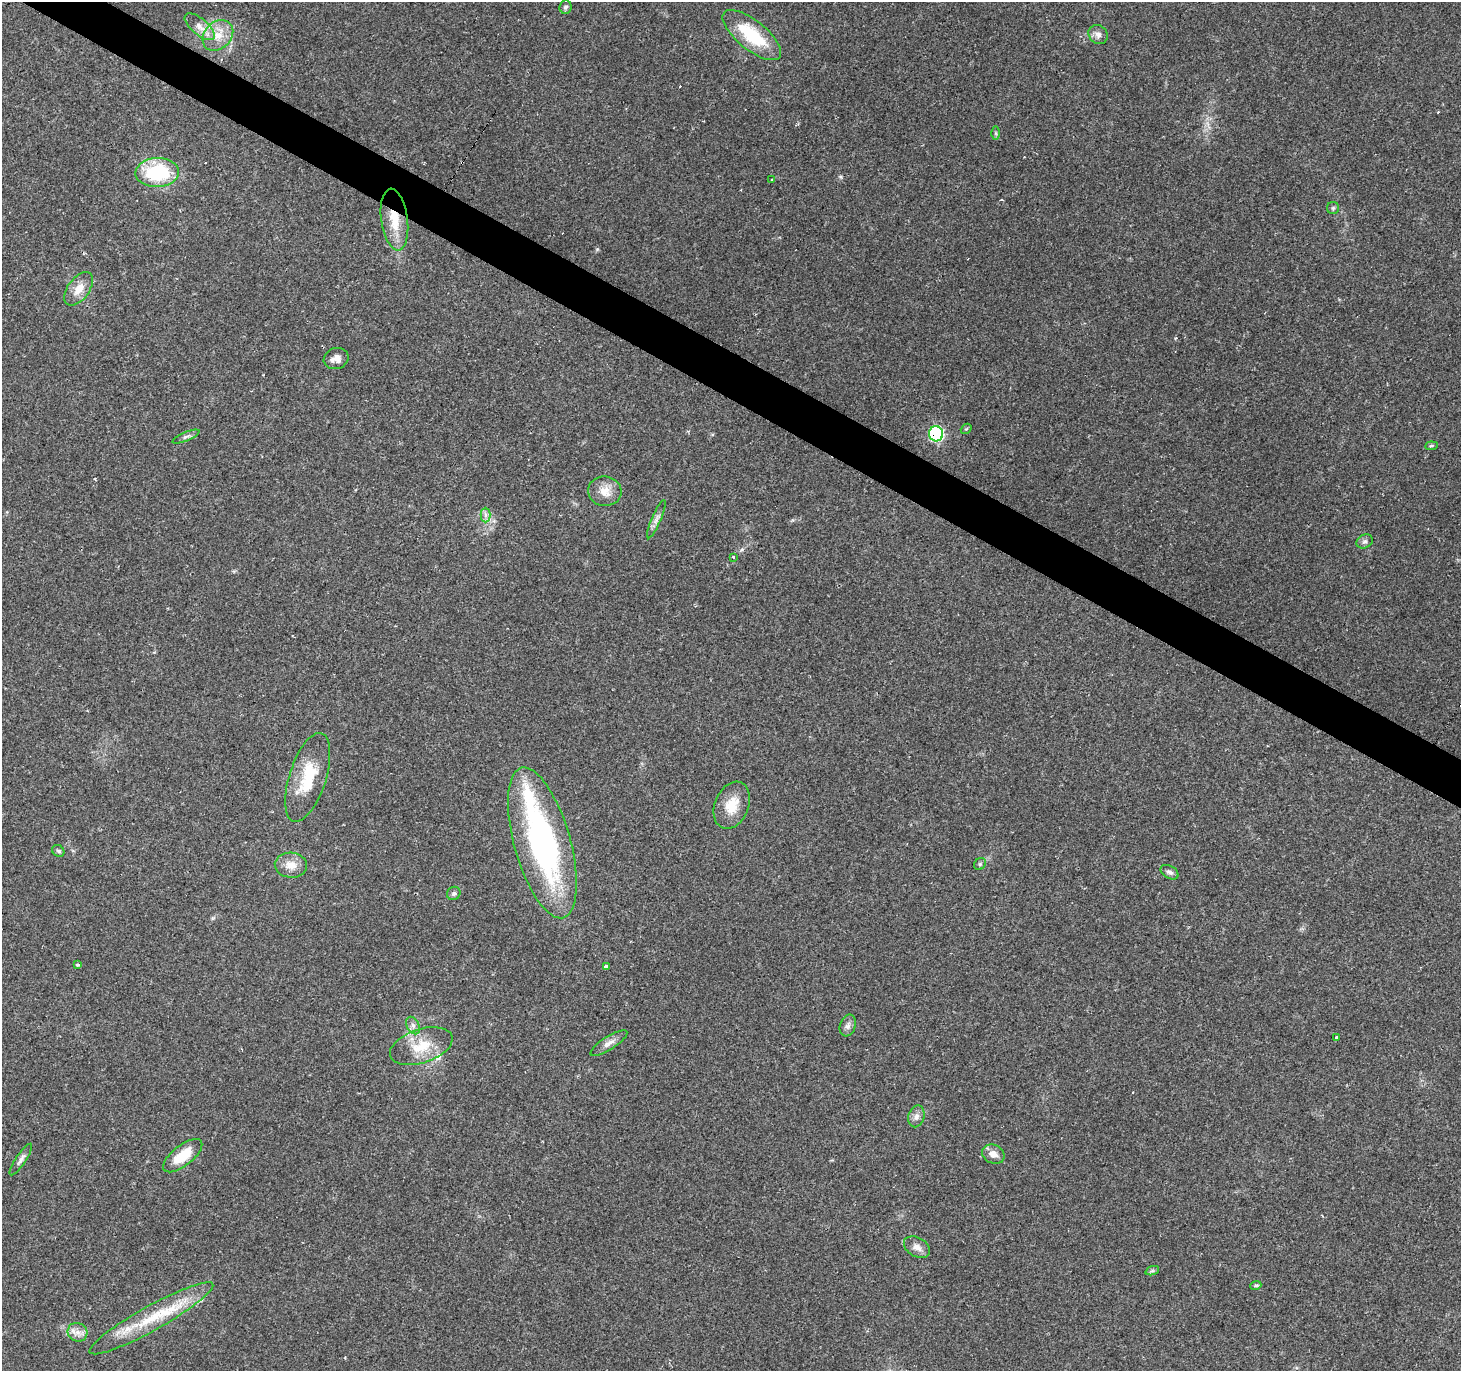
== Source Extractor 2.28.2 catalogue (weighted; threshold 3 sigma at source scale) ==
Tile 11 of 4 x 4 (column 3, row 3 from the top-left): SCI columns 2921-4379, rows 1558-2926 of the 5843 x 5920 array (HDU 1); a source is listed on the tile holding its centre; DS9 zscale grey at full resolution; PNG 1463 x 1373 px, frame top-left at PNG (2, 2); each listed source drawn as its Kron ellipse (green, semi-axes under 4 px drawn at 4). Shown black and unused: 3% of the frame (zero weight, under 2 of 3 exposures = <1% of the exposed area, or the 3 px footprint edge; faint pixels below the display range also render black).
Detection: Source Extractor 2.28.2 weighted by HDU 2 'WHT'; one run over the whole footprint, this tile lists its part. Background 0.0649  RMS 0.0047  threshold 0.0211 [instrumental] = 3 sigma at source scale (4.5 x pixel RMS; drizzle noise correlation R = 1.50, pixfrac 1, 0.0396/0.0396 arcsec/px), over >= 5 px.
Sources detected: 55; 8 cosmic-ray / hot-pixel residue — neither listed nor drawn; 2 inside a brighter listed object's ellipse — not listed separately; the other 45 listed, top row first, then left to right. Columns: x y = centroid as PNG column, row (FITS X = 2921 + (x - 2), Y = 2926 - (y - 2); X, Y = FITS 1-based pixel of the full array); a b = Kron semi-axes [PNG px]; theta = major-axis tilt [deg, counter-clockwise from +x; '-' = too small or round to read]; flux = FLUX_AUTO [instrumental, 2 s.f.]
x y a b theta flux
565 7 7 6 - 1.2
200 27 18 8 -40 4.4
218 35 17 13 45 8.1
752 35 36 14 -39 24
1098 35 10 8 -46 2.3
996 133 6 4 -89 0.69
157 172 22 14 3 34
772 179 3 2 - 0.64
1333 208 6 6 - 0.98
394 220 31 13 -82 13
79 289 19 10 54 6.1
336 358 13 10 20 3.7
966 429 6 4 41 0.64
936 434 7 7 - 59
186 437 14 4 23 1.5
1431 446 6 4 6 0.69
605 491 17 14 -7 6.2
485 515 7 5 -90 1.5
656 519 21 4 67 2.4
1365 541 8 6 29 1.4
733 557 3 3 - 1.4
308 777 46 18 72 21
732 805 24 17 68 10
542 843 78 28 -74 120
58 851 6 5 - 0.93
980 864 6 5 - 0.88
291 865 16 12 -4 5.9
1170 872 10 6 -30 1.5
454 893 7 6 - 1.2
77 965 4 3 - 0.98
606 966 4 3 - 3.8
413 1025 9 6 -63 1.8
848 1026 11 7 71 2
1336 1037 3 3 - 1.7
609 1043 21 6 32 3.2
421 1046 32 17 18 14
916 1116 11 8 76 2.4
993 1154 11 9 -24 3.8
183 1156 23 10 38 13
21 1160 18 5 56 2
917 1247 14 9 -31 3.2
1152 1271 7 4 18 0.96
1256 1285 5 4 - 0.81
151 1318 70 12 29 25
77 1332 10 9 - 3.1
Overlapping masked pixels (flux is a lower limit): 2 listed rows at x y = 394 220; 936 434
Unlisted compact peaks at least as high as the median listed source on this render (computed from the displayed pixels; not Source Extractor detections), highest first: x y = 597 249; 841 177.